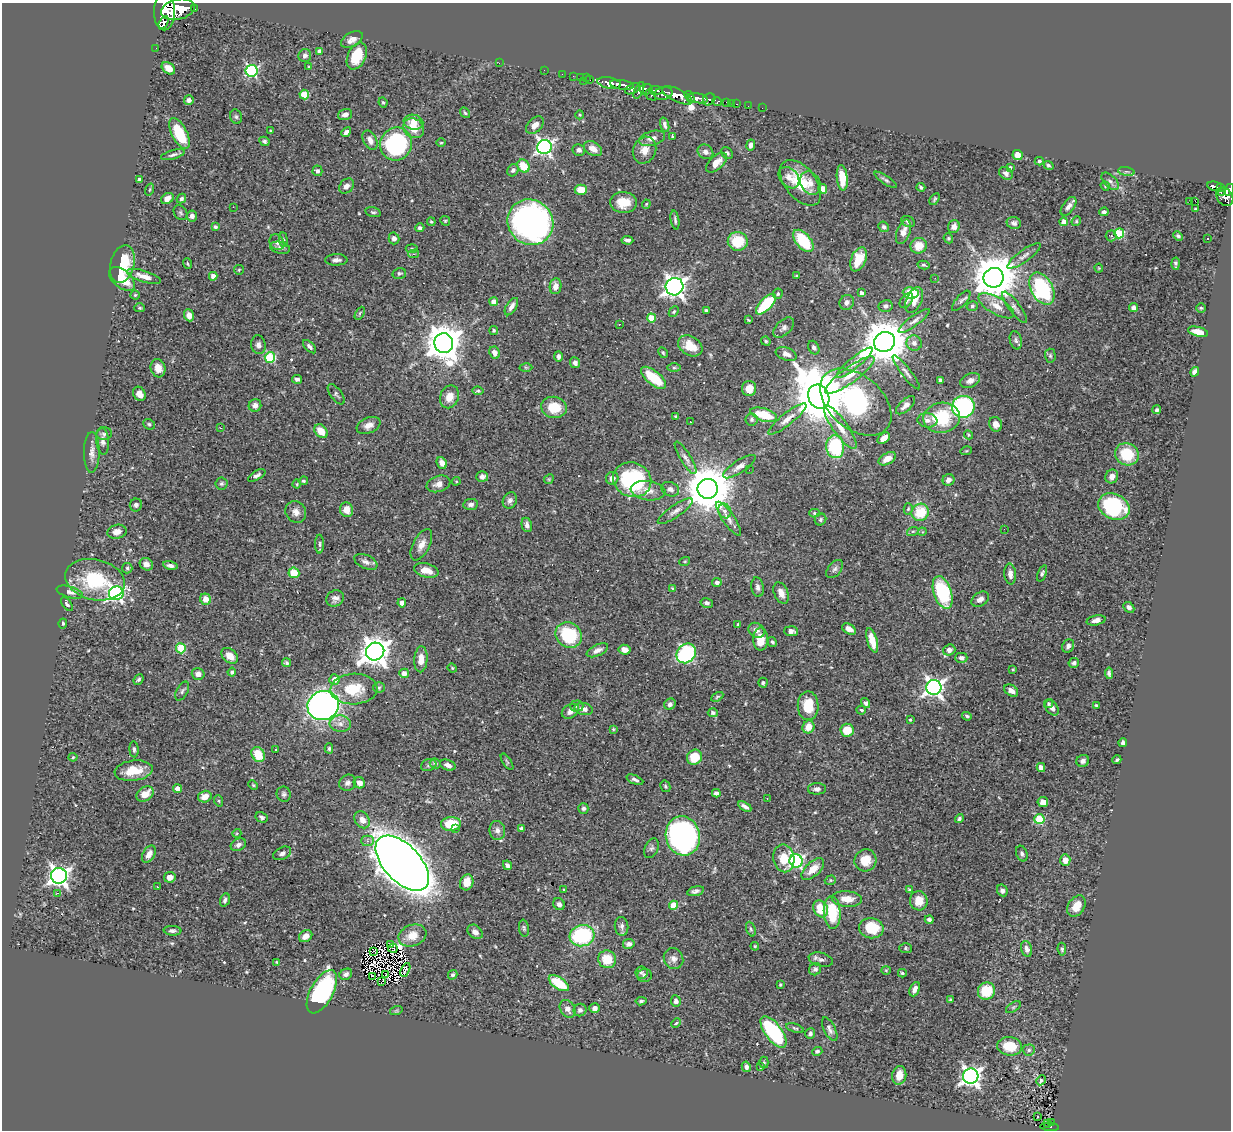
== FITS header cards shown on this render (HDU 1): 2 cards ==
NAXIS1  =                 1229
NAXIS2  =                 1128

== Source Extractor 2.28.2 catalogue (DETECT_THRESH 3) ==
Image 1229 x 1128 px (HDU 1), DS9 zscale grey, 1 PNG px = 1 image px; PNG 1233 x 1132 px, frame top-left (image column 1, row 1128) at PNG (2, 3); each listed source drawn as its Kron ellipse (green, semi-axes under 4 px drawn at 4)
Background 0.723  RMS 0.017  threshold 0.0512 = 3 sigma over >= 5 px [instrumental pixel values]
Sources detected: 535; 6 with non-positive FLUX_AUTO (blend fragments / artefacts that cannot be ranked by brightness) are neither listed nor drawn; of the other 529, the 500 brightest by FLUX_AUTO listed and drawn (29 fainter detections omitted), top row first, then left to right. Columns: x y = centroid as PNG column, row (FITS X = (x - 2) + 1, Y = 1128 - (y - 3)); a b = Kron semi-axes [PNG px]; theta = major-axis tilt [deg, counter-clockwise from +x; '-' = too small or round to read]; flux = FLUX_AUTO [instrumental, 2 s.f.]
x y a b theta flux
178 9 17 10 14 2900
194 9 3 3 - 45
164 11 19 10 89 2900
164 22 7 3 62 290
352 40 12 7 29 7.1
156 48 2 2 - 6
320 51 4 3 - 5
305 56 6 6 - 3.9
357 56 14 9 65 29
499 63 2 2 - 5.4
309 67 4 3 - 1.3
168 68 7 5 -37 9.6
544 70 2 2 - 9.4
252 71 6 6 - 170
562 74 2 2 - 9.7
573 76 2 2 - 8.5
580 77 2 2 - 7.9
586 78 3 2 - 10
590 80 3 3 - 23
583 81 3 2 - 45
609 83 12 5 -11 960
622 85 12 5 -8 850
632 89 8 4 26 290
646 89 6 5 - 400
639 90 9 3 65 360
656 90 7 4 -4 260
663 93 9 6 14 700
304 94 5 4 - 45
651 95 6 4 -43 190
677 95 16 6 -26 1600
689 97 6 4 -58 290
698 98 10 5 -9 830
709 99 7 5 42 190
189 100 5 4 - 3.8
717 101 5 4 - 110
383 102 5 3 - 1.7
727 102 3 3 - 30
731 103 2 2 - 5.7
737 104 3 2 - 13
748 106 2 2 - 5.5
762 108 2 2 - 7.6
465 113 6 4 -53 1.5
345 114 7 5 18 5.4
580 115 4 4 - 1.1
236 117 7 5 -71 2.3
413 122 10 7 -8 13
535 125 10 7 43 8.7
665 125 7 4 -74 3.3
414 128 11 9 -37 18
270 131 3 3 - 1.1
346 132 5 4 - 3.8
179 133 17 7 -63 44
673 137 3 3 - 1.4
652 138 13 7 15 8.2
370 140 10 6 -61 6.9
264 141 5 4 - 2.6
441 143 5 3 - 1.1
396 144 17 16 - 170
751 145 5 4 - 5.1
544 147 7 7 - 370
593 149 10 6 -30 11
579 150 6 5 - 4.5
645 150 14 11 66 12
705 152 8 6 -35 5.2
727 153 6 5 - 2.4
173 155 12 4 16 3.6
1017 155 5 5 - 8.7
1039 161 4 3 - 1.8
716 163 13 6 43 13
1049 165 5 3 - 2.1
523 166 7 5 -52 23
1010 167 4 3 - 1.5
513 170 6 5 - 3.6
317 171 5 5 - 3.5
1126 172 8 4 -8 2.2
1006 173 7 6 - 3.7
789 178 12 8 -47 7.3
842 178 13 5 -84 18
139 180 4 4 - 6.3
886 180 13 4 -33 2.7
1110 181 11 6 -46 4
800 183 26 15 -51 38
810 183 12 9 -60 9.3
346 186 8 6 48 5.2
1105 186 5 4 - 1.3
1215 186 8 4 -10 160
921 187 4 3 - 2.1
1221 188 3 3 - 100
823 189 5 4 - 17
150 190 6 3 71 1.1
581 190 6 5 - 21
1229 190 6 4 57 310
1221 192 3 2 - 40
1225 197 10 7 -53 460
167 198 7 5 31 8.1
181 199 5 4 - 2.3
935 199 6 3 57 1.8
1190 201 3 3 - 4.5
1195 201 3 2 - 83
624 202 13 10 -4 20
646 204 4 3 - 1.2
1068 206 11 6 54 6.3
233 207 2 2 - 10
1195 209 3 2 - 1.1
373 212 8 4 -14 2.2
1104 212 5 4 - 3
181 213 8 6 -53 2.3
192 216 5 5 - 4.5
675 220 9 3 -81 2.3
445 221 5 4 - 1.6
1076 221 5 4 - 1.6
431 222 4 3 - 1.5
530 222 23 22 - 440
908 222 7 5 -28 2.8
1064 222 4 4 - 12
1014 223 7 6 - 4.2
215 227 4 3 - 3.3
884 227 6 5 - 2.9
954 227 6 6 - 5.7
420 228 4 4 - 3.3
903 232 13 6 70 8.3
1119 233 5 5 - 72
1111 236 5 5 - 2.2
1178 236 5 4 - 2.4
394 238 6 5 - 4.5
948 238 5 4 - 1.7
1207 238 3 2 - 1.5
283 240 7 3 -82 1.8
627 240 6 3 -6 3.3
738 241 10 9 - 36
803 241 13 7 -49 53
277 242 8 7 - 4.7
919 246 8 7 - 17
280 248 10 6 -11 3.5
412 249 6 4 -5 1.5
414 254 5 4 - 1.6
1024 256 20 6 36 6.9
859 259 13 7 66 22
336 260 11 5 2 5
122 264 19 12 75 36
187 264 5 2 - 1.1
1176 264 6 3 -86 2.3
924 265 6 4 -12 1.7
1099 268 4 4 - 1.1
239 270 5 4 - 1.1
399 273 7 5 14 2.4
144 276 18 5 -17 11
213 276 4 4 - 5.6
796 276 4 3 - 1.3
935 278 3 2 - 1.2
994 278 10 9 - 4400
122 279 15 8 -39 28
555 286 8 6 81 7.9
674 287 9 8 - 650
1042 289 17 10 -62 110
861 293 4 3 - 5.3
911 293 8 5 -6 39
778 294 5 5 - 1.8
135 295 4 4 - 1.6
914 300 13 7 66 9.4
906 301 8 5 52 2.9
961 301 12 5 48 3.4
494 302 4 4 - 9.2
847 302 8 7 - 4.9
766 304 13 6 46 56
886 306 7 6 - 3.1
972 306 6 4 16 2.1
996 306 20 8 -31 14
511 307 10 5 58 5.8
1015 307 19 5 -53 5.7
139 308 5 4 - 1.6
1133 308 4 4 - 4.3
1201 308 5 5 - 1.5
706 310 4 3 - 2.7
674 312 6 4 48 1.5
360 313 7 3 61 1.5
189 315 6 5 - 9.6
651 318 4 4 - 29
748 320 3 2 - 1.1
914 321 19 5 36 5.3
619 324 3 2 - 2
784 328 12 7 44 5.1
494 330 4 4 - 1.5
1198 332 10 4 -14 11
1016 340 9 6 -75 3.1
766 341 5 4 - 1.8
885 342 11 9 28 4500
444 343 10 9 - 2800
914 343 8 7 - 5.2
258 345 9 7 -81 4.8
690 346 13 9 -33 20
309 347 8 4 -46 3.2
814 348 7 5 -62 3.4
495 353 6 5 - 6.7
663 353 6 4 -63 1.5
786 354 11 6 -20 7.3
558 356 5 4 - 3.3
1050 356 7 5 -88 2
270 357 5 5 - 82
575 363 5 5 - 4.3
855 363 23 5 39 9.7
526 367 6 4 -1 1.4
158 368 9 7 -74 11
674 368 6 4 0 1.9
906 372 21 4 -52 5.1
1195 372 5 4 - 4.8
850 375 30 7 36 20
653 378 15 7 -40 42
297 379 5 4 - 3.6
940 380 4 3 - 2.3
970 381 10 7 24 6.3
749 388 7 7 - 11
478 391 5 4 - 1.7
139 394 7 6 - 6.9
336 394 12 5 -53 2.9
449 397 12 9 69 12
819 397 12 10 -65 8200
856 402 41 27 -41 160
255 405 6 6 - 4.9
906 405 12 5 42 6.8
554 407 13 10 -8 29
963 407 11 11 - 170
1157 410 4 4 - 2.4
764 415 14 6 -17 38
675 416 4 3 - 1.3
942 418 18 15 9 61
752 419 6 6 - 2.3
787 419 24 6 38 9
927 420 10 7 -6 5.7
690 422 3 2 - 1.2
149 424 6 5 - 2.1
996 424 7 6 - 6.8
369 425 12 7 22 7.6
840 427 26 7 -55 15
221 428 4 3 - 1.3
321 431 8 5 -47 18
104 434 8 6 11 3
968 435 5 4 - 1.4
884 438 7 4 41 9.2
103 441 14 6 -84 5.3
835 447 11 9 -84 79
966 451 5 3 - 1.1
92 452 20 8 89 8.3
1127 454 12 11 - 39
685 458 19 5 -58 5.5
887 459 9 5 30 11
442 463 6 5 - 7.7
739 467 19 6 33 7.4
749 470 2 2 - 2.6
257 475 10 4 30 3.7
482 476 6 5 - 3.8
1112 477 7 6 - 7.4
612 478 6 6 - 8.7
549 479 5 4 - 1.4
632 480 19 17 -23 120
948 480 6 5 - 6.4
303 481 5 4 - 1.7
456 481 4 4 - 1.3
221 484 6 6 - 2.4
297 484 4 4 - 1.2
438 484 12 8 18 8.1
670 489 9 7 -21 5.4
708 489 10 10 - 5500
648 491 17 9 -8 12
510 500 8 6 64 4
471 504 7 5 9 4.5
136 505 6 6 - 3.3
1114 507 16 12 -24 97
908 509 6 4 75 1.5
347 510 7 6 - 13
675 511 21 6 34 7.1
725 511 7 6 - 4.1
296 512 11 10 - 7.6
920 512 9 8 - 34
815 513 5 4 - 1.7
728 519 20 6 -56 6.9
821 519 6 5 - 2.3
527 525 7 5 -78 5
1004 529 2 2 - 2.7
913 531 6 3 18 1.5
117 532 9 7 11 6.9
922 532 4 3 - 1.1
320 544 9 3 -90 2.2
421 545 17 8 62 9.3
685 561 5 3 - 1.2
366 562 12 6 -25 5.5
146 564 7 6 - 6.6
170 565 7 4 -12 4.5
127 568 5 5 - 2.1
835 569 10 6 52 3.6
426 570 12 7 -14 11
294 573 5 5 - 22
1042 573 8 4 69 2.5
1010 574 10 5 -84 6.2
95 580 30 20 -13 75
717 582 4 4 - 4
757 587 10 6 -80 4.4
673 588 4 2 - 1.2
70 592 14 5 -16 5.3
943 592 17 9 -71 79
116 593 7 7 - 350
781 593 11 7 -67 7.6
335 598 9 7 34 5.2
206 599 6 5 - 11
980 599 9 6 35 5.4
402 603 4 4 - 4.2
707 603 6 5 - 3.1
67 604 8 4 -53 2.5
1129 607 6 4 -45 3.2
1096 620 9 5 12 6.7
63 623 5 4 - 1.8
738 624 3 3 - 1.1
849 629 7 5 -30 8
756 630 8 7 - 5.5
791 631 7 5 -5 6.4
569 635 14 12 -37 65
760 639 11 7 -90 18
872 640 13 5 -73 15
772 642 5 4 - 2.1
1068 646 7 5 58 3.4
181 648 5 5 - 53
597 650 11 5 25 6.2
625 650 6 5 - 8.7
949 650 6 5 - 5.4
375 652 9 9 - 1500
686 653 10 9 - 150
230 656 9 6 -41 11
961 658 6 5 - 4.2
421 659 13 6 86 10
286 663 5 4 - 2
1074 663 5 5 - 2.7
452 668 5 4 - 1.1
1013 670 4 3 - 1.1
232 672 4 4 - 3.3
404 673 5 4 - 8.9
1109 673 6 4 -84 2.9
198 674 6 6 - 6.3
334 679 5 5 - 9.7
139 680 5 4 - 2.2
763 683 5 5 - 1.7
934 687 7 7 - 490
379 688 6 5 - 2
354 689 23 15 2 37
182 691 10 5 62 3.2
1011 691 8 5 -35 7.2
717 697 6 4 31 1.8
866 703 5 4 - 3.6
1048 703 5 4 - 1.8
670 704 6 5 - 4.2
323 705 16 14 17 540
1096 705 3 3 - 1.2
577 706 6 5 - 2.5
808 706 14 10 -90 29
1052 708 8 5 -51 6.2
584 709 9 6 -12 6.8
861 710 5 4 - 2.3
570 711 9 6 32 6.1
713 713 5 4 - 3.5
967 716 5 4 - 1.9
910 720 3 3 - 1.9
340 724 10 8 -5 7.3
808 727 6 6 - 14
613 729 4 4 - 1
847 730 6 6 - 22
1123 743 4 4 - 3.2
329 748 5 4 - 1.9
134 749 8 4 -85 2.7
276 749 3 2 - 1.2
258 755 8 6 -55 27
73 757 4 4 - 1.2
694 757 8 7 - 29
1117 760 5 3 - 1.6
1083 761 6 6 - 4
507 762 9 3 -57 1.7
435 763 6 4 -24 2.5
429 765 8 5 18 2.6
448 765 8 5 -19 5.3
1041 767 5 4 - 6.5
134 771 19 10 7 24
635 780 9 4 -22 3.3
348 783 9 7 41 4.9
359 783 6 5 - 7.6
253 785 5 3 - 1.2
665 786 6 4 -60 1.6
178 789 4 4 - 8.8
817 789 9 6 3 4.8
716 793 4 4 - 3.7
145 794 9 6 32 14
284 794 7 7 - 3
205 797 7 5 16 8.8
767 798 3 2 - 2.1
219 801 6 3 -71 1.3
1043 802 5 5 - 8.1
745 806 7 3 -32 4.5
583 808 5 5 - 3.2
262 817 6 4 -29 3
959 818 5 4 - 2.5
1039 819 5 5 - 70
362 820 9 7 -56 9.6
451 824 10 7 6 39
456 829 3 2 - 3.3
522 829 4 4 - 5.1
497 830 9 8 - 5.6
237 833 5 3 - 1.1
683 836 20 17 -77 410
368 841 6 5 - 3.8
238 845 8 6 28 4.6
652 848 10 6 67 3.3
282 853 9 6 26 4.3
149 854 9 6 59 8.5
1022 854 8 5 -68 2.9
784 858 14 10 -79 25
865 860 11 10 - 17
1065 860 6 5 - 8.8
796 861 7 6 - 220
402 863 34 18 -47 3100
507 865 5 4 - 3.3
813 869 14 7 43 15
59 876 8 7 - 620
170 877 6 5 - 8.9
830 880 6 4 20 1.5
467 882 8 6 71 14
157 887 3 2 - 1.9
564 890 3 2 - 1.1
909 890 4 3 - 1.5
1002 890 6 5 - 3.7
695 891 9 4 14 3.3
58 893 3 2 - 18
847 899 15 7 -4 15
225 900 7 4 69 3.3
919 901 9 9 - 13
559 904 6 5 - 4.2
674 905 4 4 - 32
1076 906 11 8 58 14
821 909 9 7 -62 29
832 913 16 8 -86 52
929 920 4 4 - 3
621 926 9 6 -84 3.8
524 928 8 5 -82 2.1
871 928 12 10 -11 42
751 929 7 4 -69 1.9
172 931 9 5 -3 4
475 932 8 6 -39 5.8
412 935 14 10 20 19
306 936 7 5 32 9.1
582 936 12 10 14 100
629 944 6 5 - 4.3
391 945 3 2 - 1.2
755 946 4 3 - 1.1
393 948 5 2 - 2.2
905 948 6 5 - 2
1027 949 8 5 -74 4.7
1062 949 6 4 -82 2.1
374 951 3 2 - 1.1
607 959 9 9 - 25
674 959 11 9 -61 6
821 960 12 6 -13 4.3
277 962 3 3 - 1.2
815 969 6 5 - 3.3
405 970 7 4 64 1.7
886 970 4 4 - 1.1
641 972 6 6 - 2.7
902 973 4 3 - 1.8
346 974 6 5 - 4.4
386 974 3 2 - 1.5
453 975 5 4 - 2.3
645 975 7 6 - 3.7
373 976 3 2 - 1.6
381 982 3 2 - 310
559 983 11 5 -34 37
780 985 3 3 - 1.6
915 989 7 5 66 5.5
986 991 9 8 - 32
322 992 24 11 61 160
951 1000 4 3 - 2.9
641 1001 5 3 - 2.4
676 1001 6 5 - 4.4
1013 1007 8 4 33 2
595 1008 5 5 - 4.6
568 1009 9 7 -58 7.1
580 1010 6 6 - 3.3
396 1011 6 4 18 1.4
676 1023 5 3 - 1.3
795 1028 9 4 -17 2
830 1029 13 5 -63 5
773 1032 18 8 -53 110
810 1033 6 5 - 3.1
1010 1046 12 9 -5 28
1029 1050 6 5 - 2.7
817 1051 5 4 - 2.3
764 1063 6 4 88 1.7
746 1067 5 4 - 3.4
761 1067 4 3 - 1.3
899 1075 9 7 81 12
971 1076 8 7 - 550
1041 1080 5 4 - 1.5
1037 1116 3 2 - 4.2
1052 1122 3 2 - 15
1048 1124 4 2 - 23
1050 1127 9 3 -5 91
At the frame edge (FLAGS 8, measured only in part): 2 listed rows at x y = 164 11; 1229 190
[29 fainter detections neither listed nor drawn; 6 non-positive-flux detections neither listed nor drawn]